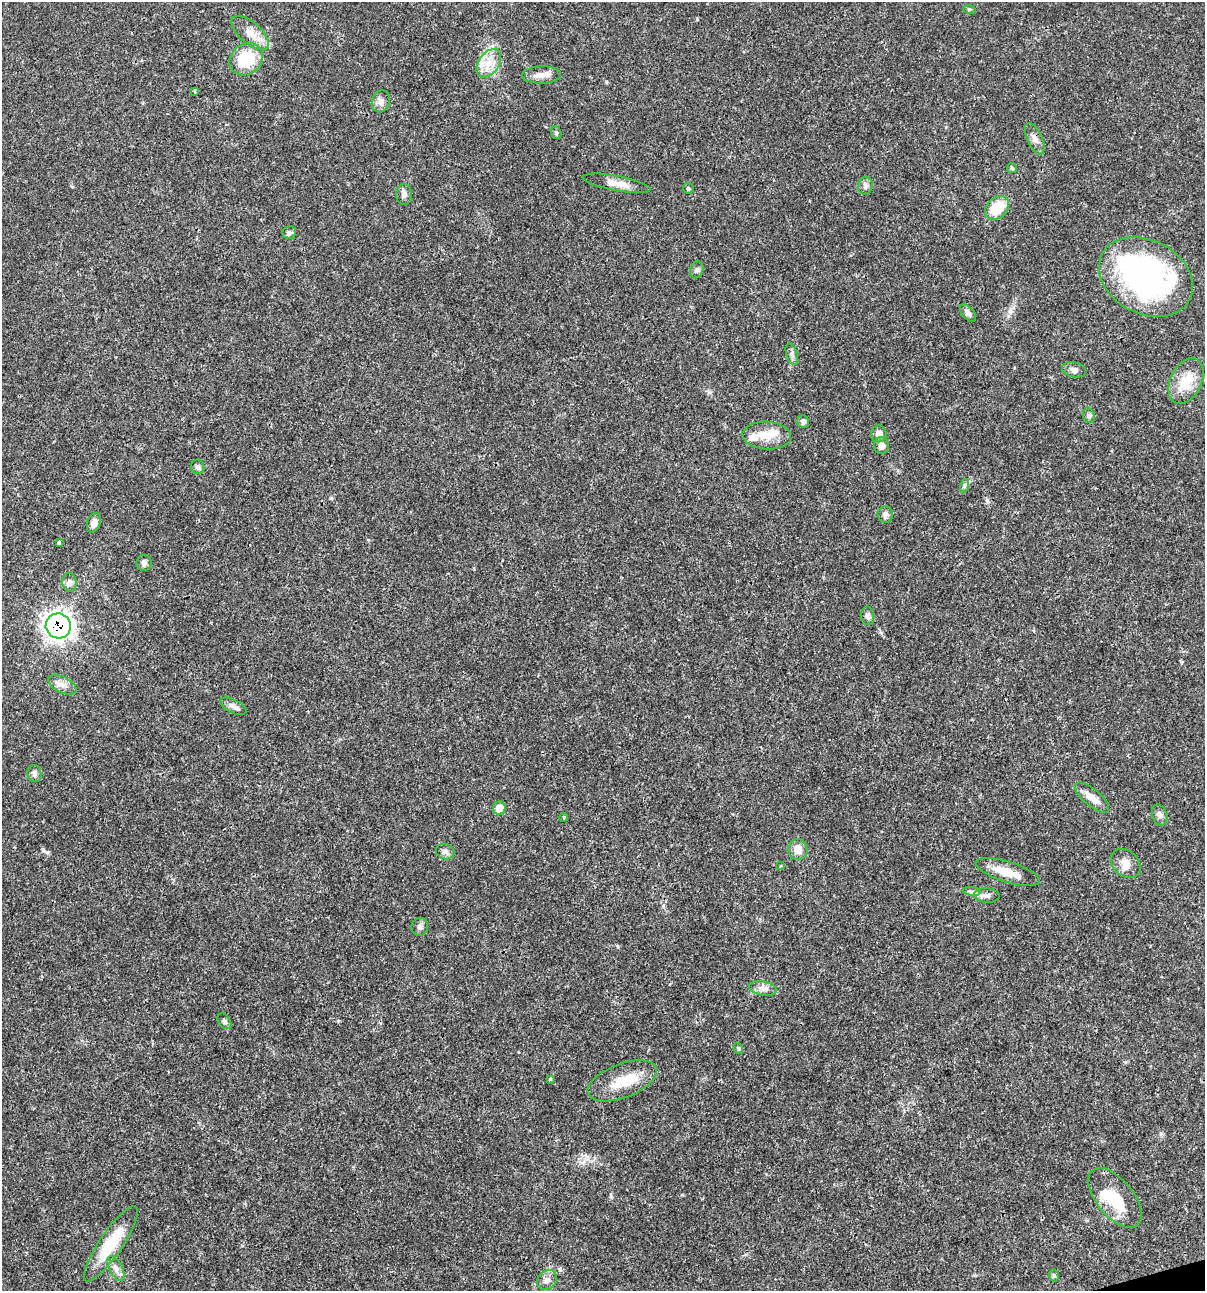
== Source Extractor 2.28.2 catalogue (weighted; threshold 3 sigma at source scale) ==
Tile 6 of 4 x 4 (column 2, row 2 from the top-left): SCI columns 1303-2505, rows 2581-3869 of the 4960 x 5159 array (HDU 1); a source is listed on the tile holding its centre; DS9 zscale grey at full resolution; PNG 1207 x 1293 px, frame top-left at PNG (2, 2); each listed source drawn as its Kron ellipse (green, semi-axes under 4 px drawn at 4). Shown black and unused: <1% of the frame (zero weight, under 3 of 4 exposures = <1% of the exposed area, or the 3 px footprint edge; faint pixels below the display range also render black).
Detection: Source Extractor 2.28.2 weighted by HDU 2 'WHT'; one run over the whole footprint, this tile lists its part. Background 0.017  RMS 0.0016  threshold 0.00737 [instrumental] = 3 sigma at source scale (4.5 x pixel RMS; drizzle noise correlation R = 1.50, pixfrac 1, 0.0396/0.0396 arcsec/px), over >= 5 px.
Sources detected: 67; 2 inside a brighter object's white glare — neither listed nor drawn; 4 inside a brighter listed object's ellipse — not listed separately; the other 61 listed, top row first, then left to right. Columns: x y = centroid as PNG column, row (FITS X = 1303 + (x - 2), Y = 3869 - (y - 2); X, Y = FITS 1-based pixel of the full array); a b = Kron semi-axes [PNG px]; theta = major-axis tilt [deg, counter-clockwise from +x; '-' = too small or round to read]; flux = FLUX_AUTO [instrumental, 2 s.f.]
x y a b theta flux
969 9 6 4 -18 0.19
250 33 23 10 -41 2.1
246 59 18 15 38 6.6
489 63 16 10 54 2.2
541 75 19 8 1 1.4
194 91 4 3 - 0.34
381 101 11 9 70 0.9
556 133 6 5 - 0.26
1035 139 17 7 -65 0.97
1012 168 5 5 - 0.28
616 183 34 7 -11 1.9
865 186 9 7 80 0.61
688 188 5 5 - 0.29
404 194 10 8 90 0.71
997 208 13 10 45 4.8
289 232 7 6 - 0.4
697 270 8 6 71 0.43
1146 277 49 36 -28 43
968 313 10 6 -50 0.66
792 354 11 5 -72 0.57
1074 370 12 7 -13 0.77
1186 381 24 15 63 3.9
1089 415 8 6 -70 0.37
803 422 6 6 - 0.51
879 434 8 8 - 1
767 436 24 14 -3 2.9
881 446 8 7 - 1
198 467 7 6 - 0.42
964 486 7 4 71 0.32
885 515 8 7 - 0.57
94 523 10 6 73 0.95
59 542 3 3 - 1.1
144 563 8 7 - 0.57
69 582 9 7 -86 0.66
867 616 9 6 -82 0.56
58 626 13 12 - 84
62 685 15 8 -26 1.1
233 706 14 6 -26 0.76
34 774 8 7 - 0.51
1092 798 21 8 -40 1.7
499 808 6 6 - 2
1160 815 11 7 -72 0.66
564 817 4 3 - 0.18
798 850 10 9 - 1.7
445 852 9 7 -18 0.65
1126 864 16 12 -44 1.6
780 866 3 2 - 0.15
1008 872 33 10 -17 2.9
972 891 9 4 -9 0.44
987 895 13 7 -4 0.73
420 927 9 8 - 0.57
763 988 14 7 -11 0.95
224 1021 9 5 -55 0.37
738 1048 6 3 -71 0.21
550 1079 4 3 - 0.18
622 1081 36 17 21 4.8
1115 1198 35 18 -51 6.2
111 1244 45 11 56 6.9
116 1269 14 6 -62 0.87
1054 1276 6 4 -75 0.29
547 1280 11 9 46 0.94
Overlapping masked pixels (flux is a lower limit): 2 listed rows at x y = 1035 139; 58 626
Unlisted compact peaks at least as high as the median listed source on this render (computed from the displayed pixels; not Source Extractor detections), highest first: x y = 987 500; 43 850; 709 392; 697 19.